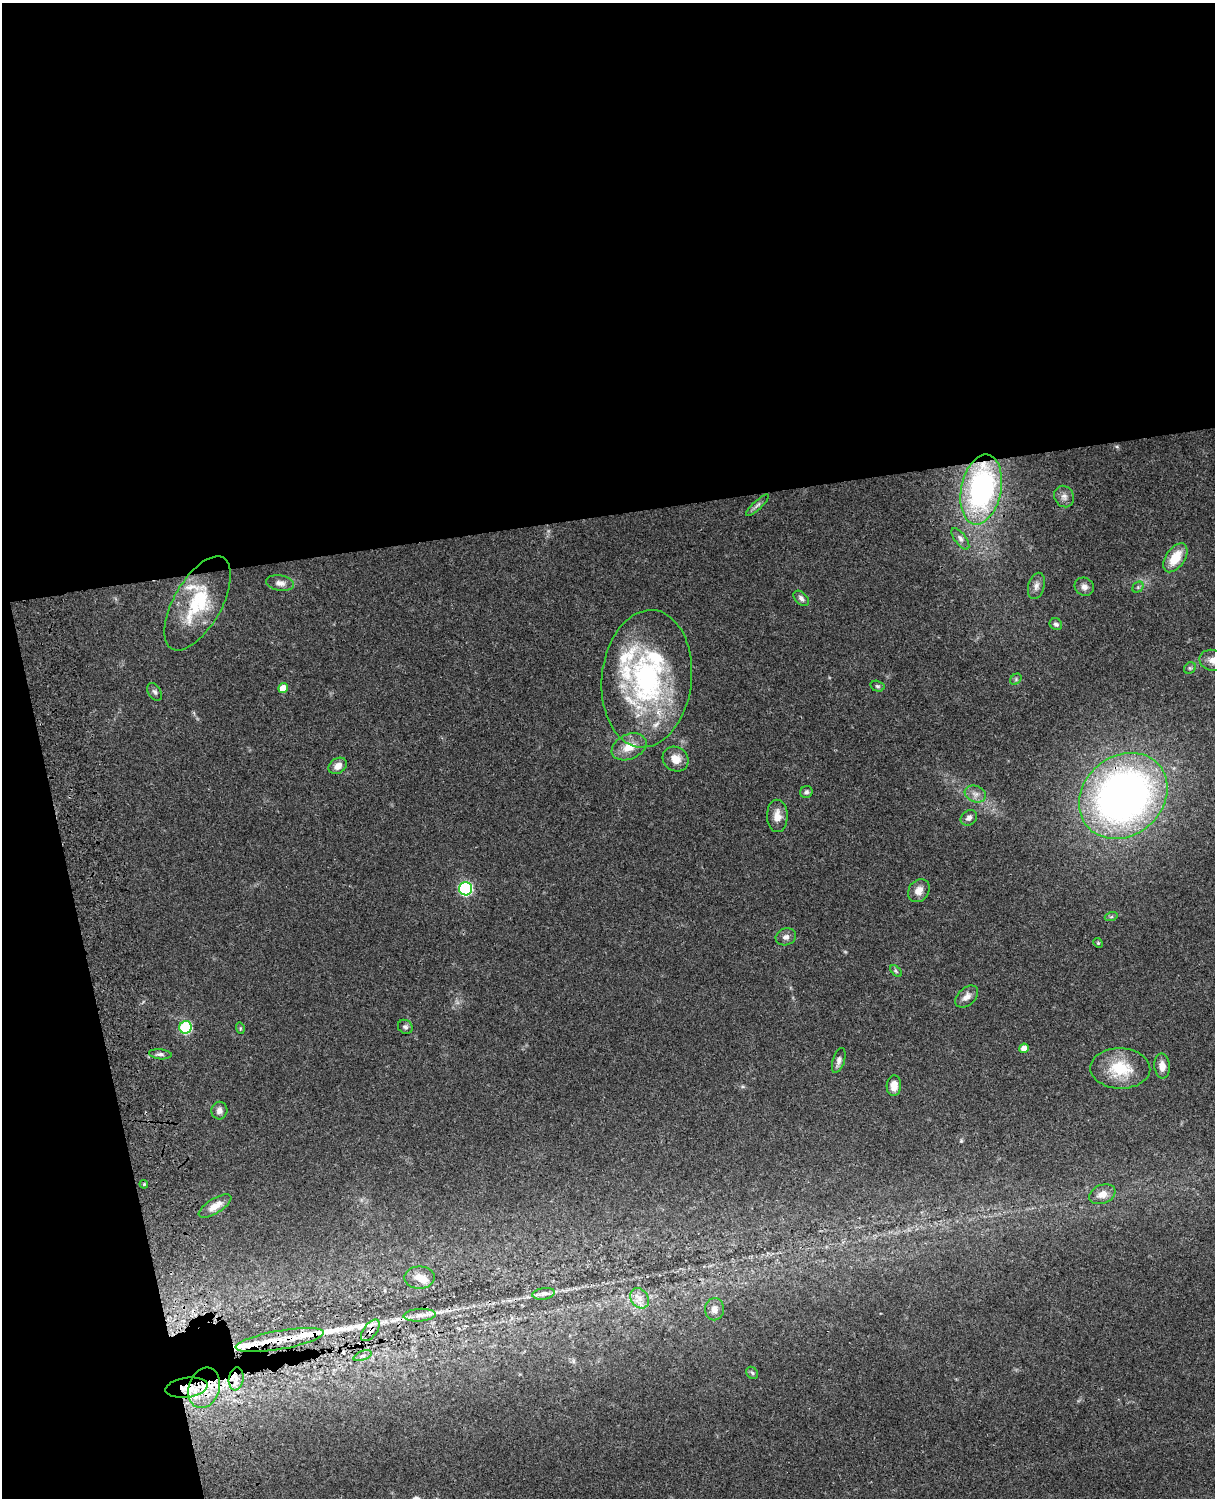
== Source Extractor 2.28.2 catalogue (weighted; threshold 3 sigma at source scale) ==
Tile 1 of 4 x 3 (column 1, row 1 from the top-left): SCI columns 121-1333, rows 3269-4764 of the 5090 x 4927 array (HDU 1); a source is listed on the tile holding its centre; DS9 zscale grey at full resolution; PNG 1217 x 1500 px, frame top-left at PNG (2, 3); each listed source drawn as its Kron ellipse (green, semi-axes under 4 px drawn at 4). Shown black and unused: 40% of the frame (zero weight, under 3 of 4 exposures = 6% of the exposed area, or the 3 px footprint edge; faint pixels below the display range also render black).
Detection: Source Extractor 2.28.2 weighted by HDU 2 'WHT'; one run over the whole footprint, this tile lists its part. Background 0.0768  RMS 0.0059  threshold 0.0265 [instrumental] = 3 sigma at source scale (4.5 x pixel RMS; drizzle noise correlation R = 1.50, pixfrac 1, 0.05/0.05 arcsec/px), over >= 5 px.
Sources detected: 71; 1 cosmic-ray / hot-pixel residue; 1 long thin detection or spike segment (spike, bleed or trail) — neither listed nor drawn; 10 inside a brighter listed object's ellipse — not listed separately; the other 59 listed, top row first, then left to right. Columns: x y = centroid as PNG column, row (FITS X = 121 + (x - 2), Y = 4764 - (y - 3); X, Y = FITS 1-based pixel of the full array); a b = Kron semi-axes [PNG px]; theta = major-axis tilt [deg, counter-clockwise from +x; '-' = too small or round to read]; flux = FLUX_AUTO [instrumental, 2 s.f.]
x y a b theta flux
981 490 35 20 79 120
1064 497 11 9 -58 2.9
757 505 15 4 42 1.8
960 539 13 5 -53 2.3
1175 558 16 9 55 13
280 583 14 7 -9 3.3
1036 586 13 8 74 3.1
1084 587 10 8 -31 3
1138 587 6 5 - 1
801 598 9 5 -44 1.9
198 603 52 24 60 37
1056 624 6 5 - 1.4
1213 660 13 10 -14 4.9
1190 668 6 5 - 1.1
647 679 69 45 84 120
1016 679 6 5 - 0.92
877 686 7 5 -16 1.1
283 688 5 4 - 6.3
155 692 9 6 -57 1.6
629 747 18 12 25 9.6
676 759 13 12 - 6.9
338 766 10 7 34 4.3
806 792 6 6 - 1.4
975 794 11 8 -19 3.4
1123 796 47 39 41 310
777 816 16 10 -89 5.8
969 818 9 7 35 2.5
466 889 6 6 - 82
919 891 12 10 53 4.4
1111 917 6 4 18 0.91
786 937 10 8 18 2.6
1098 943 5 4 - 0.68
896 971 7 4 -45 0.95
967 997 13 8 42 3.7
186 1027 6 6 - 54
405 1027 8 6 -39 1.6
240 1028 6 3 -73 0.7
1024 1048 5 4 - 4.5
160 1054 11 5 -6 1.7
839 1060 13 6 72 2.5
1162 1066 12 7 -84 4.9
1120 1068 30 20 -2 23
894 1086 10 7 86 5.7
219 1111 9 8 - 2.6
144 1184 4 4 - 0.7
1102 1194 13 9 22 5.7
215 1206 19 7 32 6.5
419 1278 15 11 1 5.6
544 1294 11 5 8 2.2
640 1298 11 8 -55 4.2
715 1309 11 9 88 3.8
420 1315 16 6 3 4.1
370 1330 13 6 52 3.1
280 1340 45 9 10 17
362 1356 9 4 21 1.5
752 1373 7 5 -46 1
236 1379 11 7 82 4.8
187 1388 21 9 8 11
204 1388 21 15 73 17
Overlapping masked pixels (flux is a lower limit): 7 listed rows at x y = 981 490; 1123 796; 370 1330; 280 1340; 236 1379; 187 1388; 204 1388
Isophote crosses this tile's border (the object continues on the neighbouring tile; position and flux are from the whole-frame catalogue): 1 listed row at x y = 1213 660